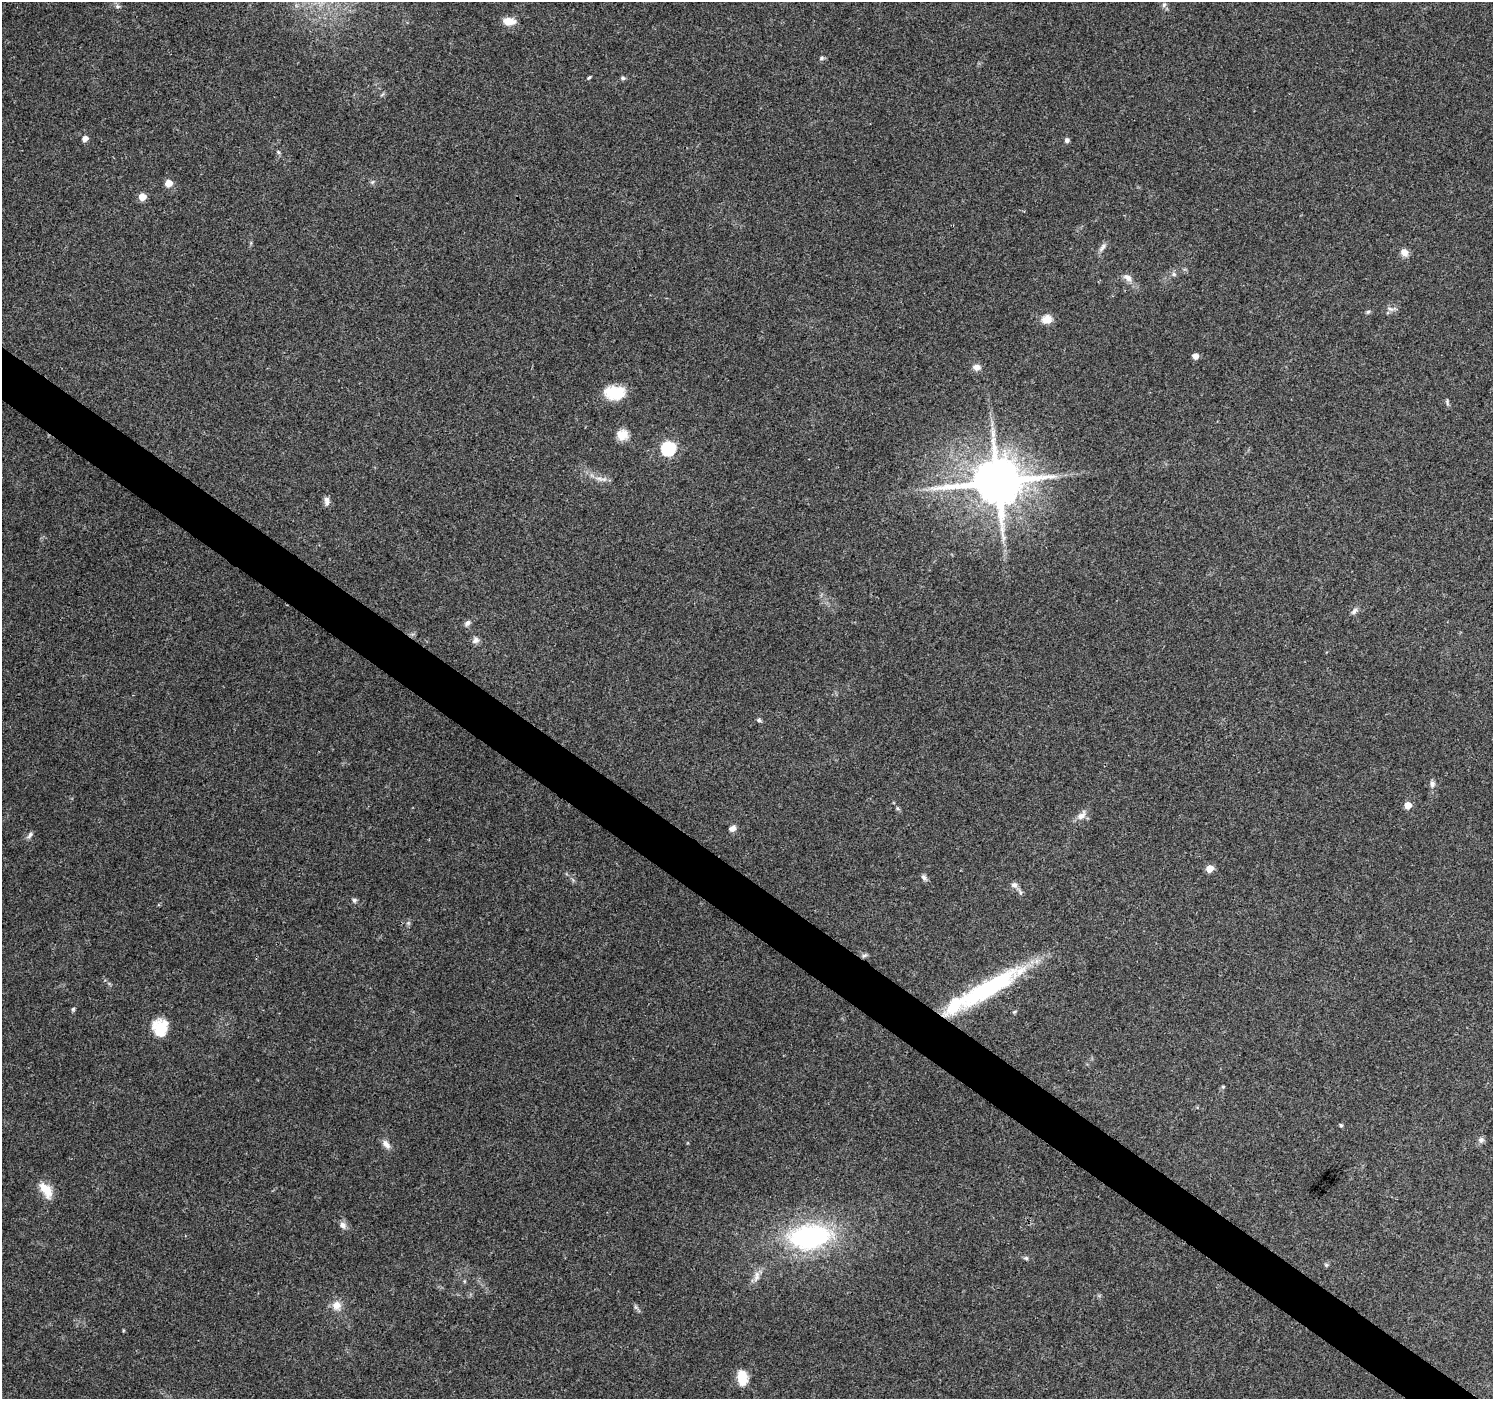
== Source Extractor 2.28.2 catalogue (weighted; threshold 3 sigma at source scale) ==
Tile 6 of 4 x 4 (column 2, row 2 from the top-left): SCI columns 1499-2989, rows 3039-4435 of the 5972 x 6010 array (HDU 1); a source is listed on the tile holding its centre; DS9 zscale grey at full resolution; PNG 1495 x 1401 px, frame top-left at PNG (2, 2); no overlay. Shown black and unused: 4% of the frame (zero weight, under 3 of 4 exposures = <1% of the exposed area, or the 3 px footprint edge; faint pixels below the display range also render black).
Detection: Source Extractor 2.28.2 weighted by HDU 2 'WHT'; one run over the whole footprint, this tile lists its part. Background 0.0748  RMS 0.0045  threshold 0.0201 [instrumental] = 3 sigma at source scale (4.5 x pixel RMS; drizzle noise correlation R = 1.50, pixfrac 1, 0.0396/0.0396 arcsec/px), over >= 5 px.
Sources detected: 61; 1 inside a brighter listed object's ellipse — not listed separately; the other 60 listed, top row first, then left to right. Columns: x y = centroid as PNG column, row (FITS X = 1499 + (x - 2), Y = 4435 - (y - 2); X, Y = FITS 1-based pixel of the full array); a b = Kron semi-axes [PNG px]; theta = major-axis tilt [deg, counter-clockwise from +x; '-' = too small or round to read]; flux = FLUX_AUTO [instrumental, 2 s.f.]
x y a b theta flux
1164 5 7 5 68 1.1
509 21 15 9 -1 5.2
822 58 7 5 17 0.85
589 78 5 4 - 0.55
623 78 6 5 - 0.81
85 139 5 5 - 3.1
1067 140 6 5 - 1.2
278 152 7 4 -46 0.66
168 183 6 5 - 5.7
142 197 5 5 - 6.3
1102 247 15 5 56 1.8
1404 252 9 8 - 3.3
1174 274 6 5 - 0.95
1128 278 14 8 -37 2.8
1390 309 10 5 -21 1.5
1368 312 6 4 22 0.74
1047 319 13 11 10 4.1
1195 356 5 5 - 2.8
977 367 9 7 -9 2.7
614 393 23 15 -1 13
1447 402 9 4 -78 0.87
992 428 5 5 - 1.1
622 435 13 12 - 5.2
668 449 7 6 - 77
599 478 16 4 -10 2.2
997 482 15 13 11 2400
327 501 13 7 -89 1.9
1354 611 11 6 49 1.5
467 623 10 6 43 1.4
476 640 9 9 - 1.8
759 720 6 5 - 0.79
1432 784 9 6 89 1.7
1408 805 5 5 - 6.3
897 808 6 4 -71 0.68
1081 815 16 9 45 3.2
733 828 9 7 36 2
30 835 11 5 57 1.2
1209 868 5 5 - 7.4
924 877 8 6 -51 1.3
1014 885 9 8 - 1.8
354 900 6 5 - 0.94
408 923 5 5 - 0.75
864 956 9 5 27 1
988 988 85 18 30 59
73 1009 5 5 - 0.61
1014 1012 7 4 31 0.58
160 1027 19 17 -80 11
1223 1087 5 3 - 0.48
1341 1125 5 4 - 0.7
1481 1140 9 7 42 1.6
386 1144 13 7 -58 2.7
46 1190 21 10 -56 7.7
343 1225 11 8 -60 2.1
810 1237 43 25 8 75
1026 1258 7 5 -3 0.83
1326 1265 5 5 - 0.67
757 1276 17 8 76 3.2
337 1306 13 11 72 4.3
636 1307 7 5 -59 1
742 1378 15 9 -81 9.1